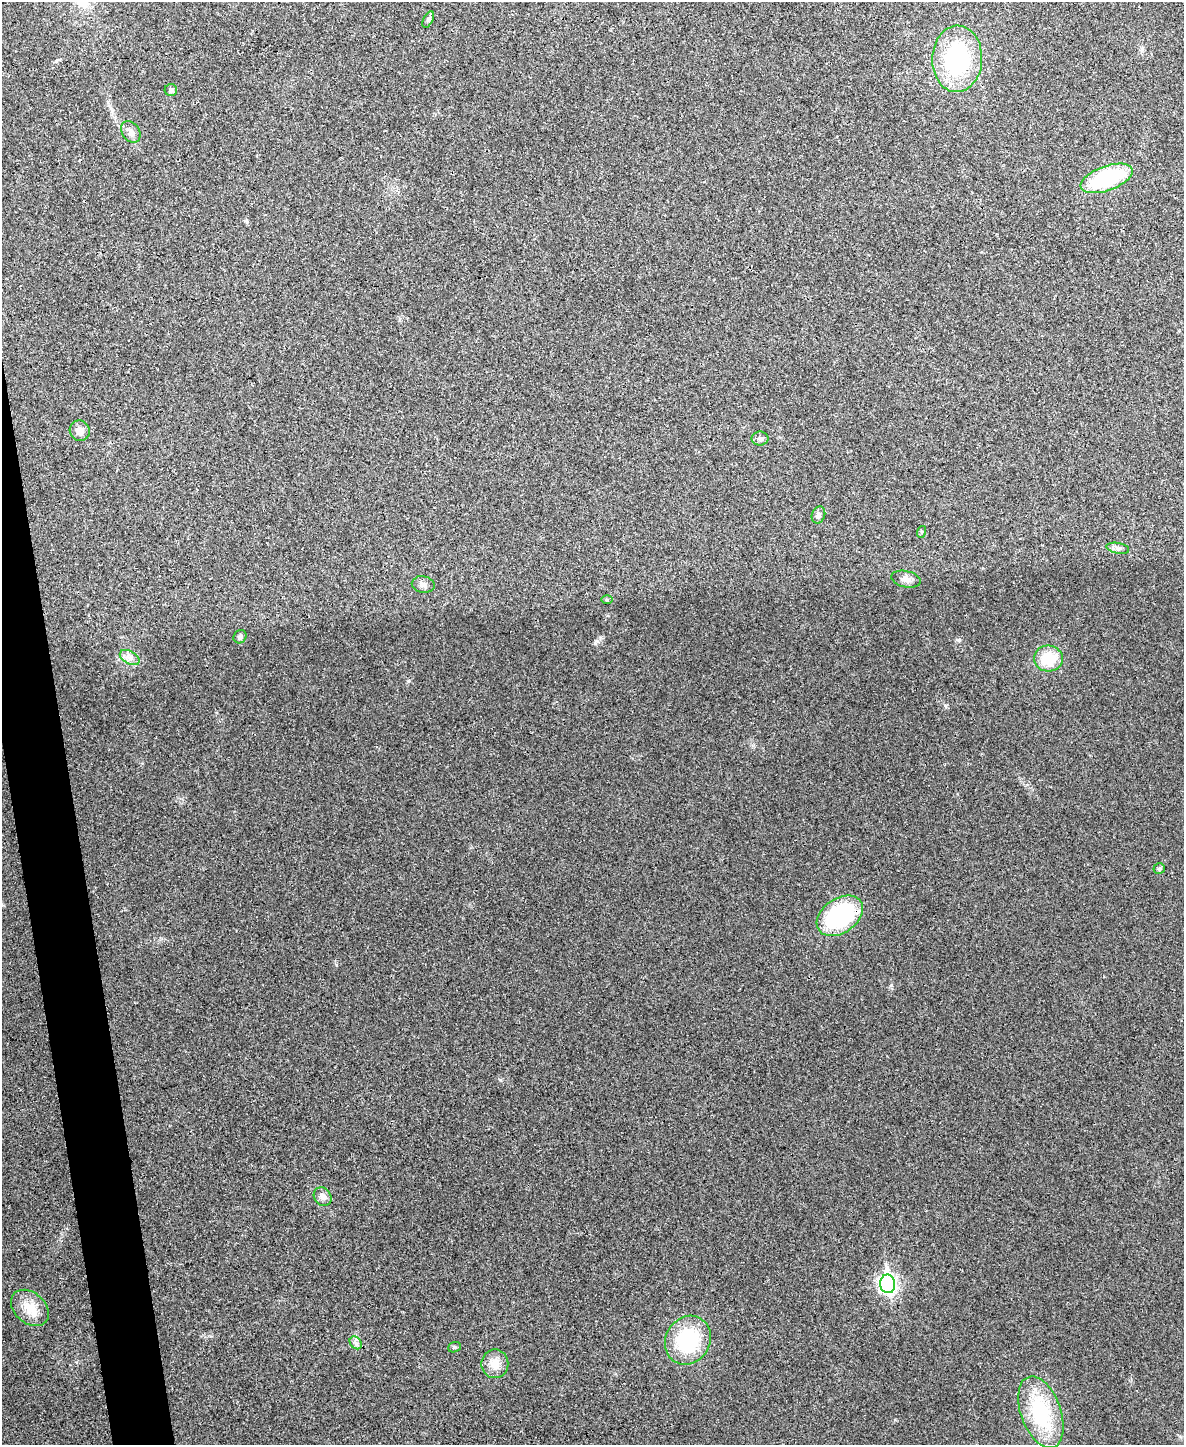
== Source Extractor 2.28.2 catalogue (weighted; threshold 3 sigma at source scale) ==
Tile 7 of 4 x 3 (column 3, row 2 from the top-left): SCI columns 2365-3546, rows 1580-3022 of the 4730 x 4711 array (HDU 1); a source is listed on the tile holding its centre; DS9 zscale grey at full resolution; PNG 1186 x 1447 px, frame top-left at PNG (2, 2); each listed source drawn as its Kron ellipse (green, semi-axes under 4 px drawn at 4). Shown black and unused: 3% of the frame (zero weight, under 3 of 4 exposures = <1% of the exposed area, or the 3 px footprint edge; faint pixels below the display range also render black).
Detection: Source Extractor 2.28.2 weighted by HDU 2 'WHT'; one run over the whole footprint, this tile lists its part. Background 0.0241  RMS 0.006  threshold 0.0268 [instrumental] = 3 sigma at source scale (4.5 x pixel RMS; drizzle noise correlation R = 1.50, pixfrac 1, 0.05/0.05 arcsec/px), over >= 5 px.
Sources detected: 26; all 26 listed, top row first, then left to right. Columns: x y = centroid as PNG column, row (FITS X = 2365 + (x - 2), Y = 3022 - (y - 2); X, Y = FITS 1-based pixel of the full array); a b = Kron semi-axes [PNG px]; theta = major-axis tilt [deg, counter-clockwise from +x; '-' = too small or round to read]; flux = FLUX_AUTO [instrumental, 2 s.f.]
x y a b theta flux
428 20 9 4 63 1.3
957 59 33 25 88 63
171 90 6 6 - 1.6
131 132 12 8 -55 3.1
1107 178 27 12 20 54
80 431 10 10 - 4.5
760 439 8 7 - 1.9
818 515 9 6 69 2
921 532 6 4 72 0.66
1118 548 11 5 -10 2
906 579 15 8 -13 3.5
423 584 11 8 -10 2.8
607 600 6 4 -1 0.72
240 637 7 6 - 1.5
130 657 11 6 -30 3
1048 659 14 13 - 16
1159 869 6 5 - 1
840 916 25 17 36 62
323 1197 10 8 -53 3.2
888 1284 9 7 -81 190
30 1308 21 15 -41 11
688 1340 25 22 59 45
356 1343 7 5 -47 1.7
454 1347 6 5 - 1
495 1364 14 13 - 7.3
1041 1412 37 20 -70 45
Unlisted compact peaks at least as high as the median listed source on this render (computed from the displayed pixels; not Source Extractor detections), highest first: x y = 959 640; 595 643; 891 985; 336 965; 500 1080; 945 705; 895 1420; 247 222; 56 61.